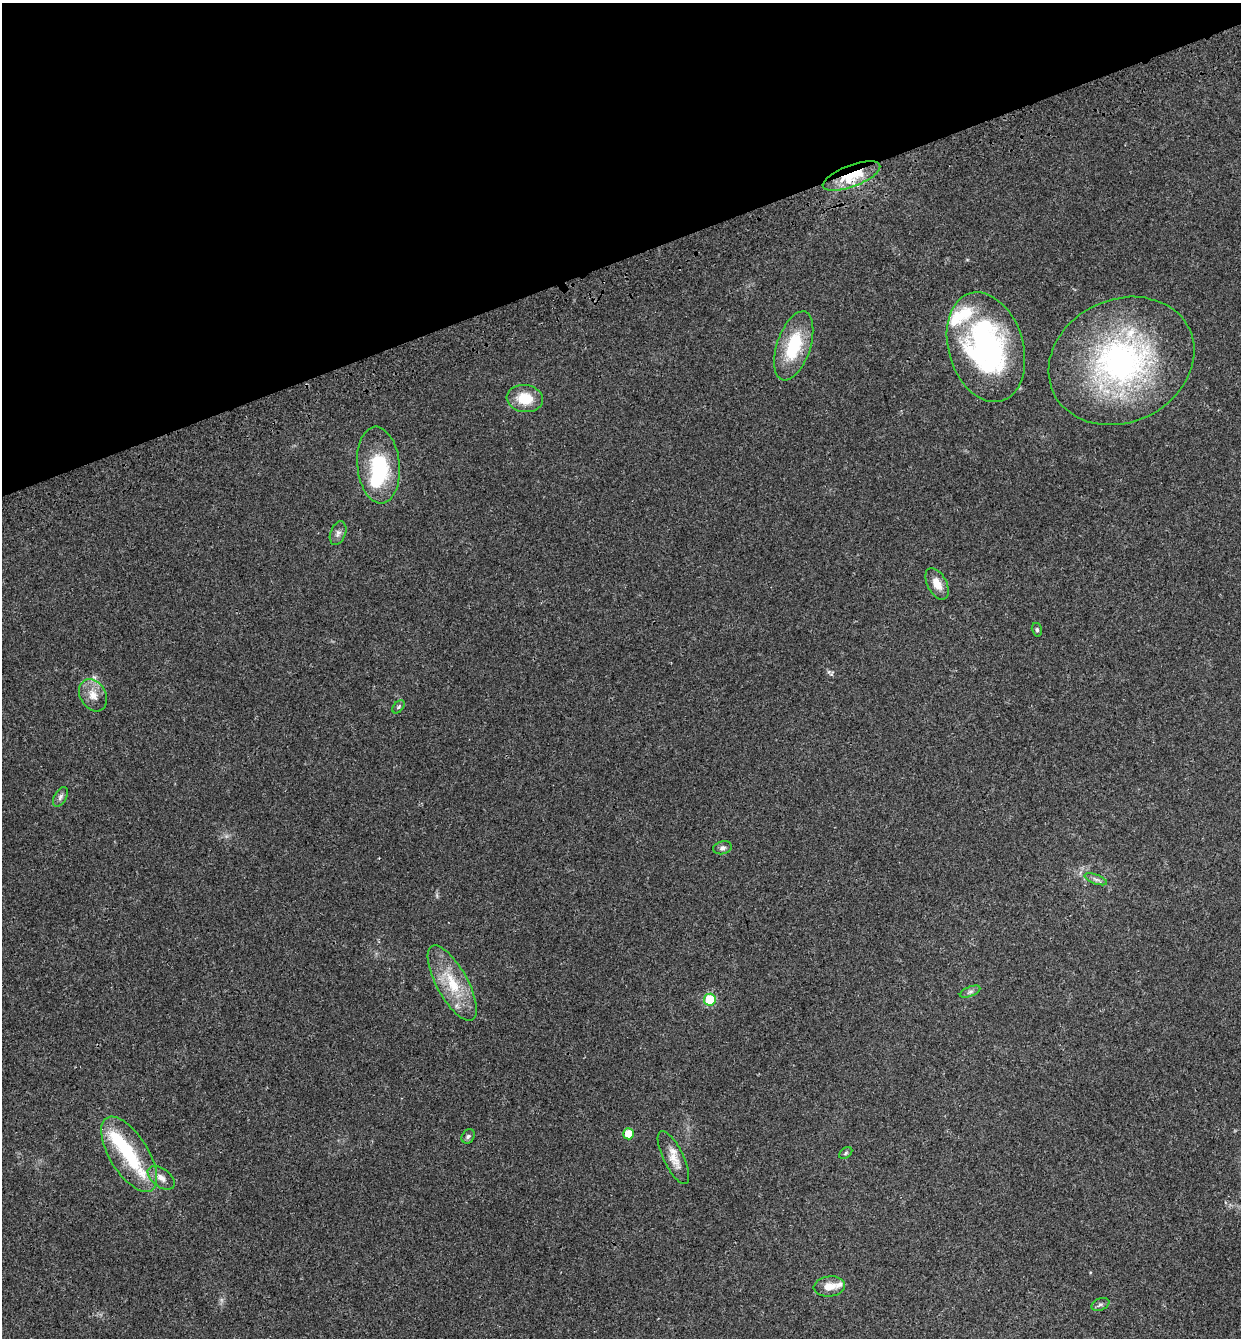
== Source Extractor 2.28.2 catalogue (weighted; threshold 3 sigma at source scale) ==
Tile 3 of 4 x 4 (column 3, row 1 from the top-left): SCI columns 2746-3984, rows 4128-5463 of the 5439 x 5585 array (HDU 1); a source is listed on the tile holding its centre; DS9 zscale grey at full resolution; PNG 1243 x 1340 px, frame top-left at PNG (2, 3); each listed source drawn as its Kron ellipse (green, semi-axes under 4 px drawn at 4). Shown black and unused: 19% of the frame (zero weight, under 3 of 4 exposures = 9% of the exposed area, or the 3 px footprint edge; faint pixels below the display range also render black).
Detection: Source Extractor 2.28.2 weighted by HDU 2 'WHT'; one run over the whole footprint, this tile lists its part. Background 0.0211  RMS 0.003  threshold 0.0134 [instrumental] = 3 sigma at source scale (4.5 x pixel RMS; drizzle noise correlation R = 1.50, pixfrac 1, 0.0396/0.0396 arcsec/px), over >= 5 px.
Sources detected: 30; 2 inside a brighter object's white glare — neither listed nor drawn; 3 inside a brighter listed object's ellipse — not listed separately; the other 25 listed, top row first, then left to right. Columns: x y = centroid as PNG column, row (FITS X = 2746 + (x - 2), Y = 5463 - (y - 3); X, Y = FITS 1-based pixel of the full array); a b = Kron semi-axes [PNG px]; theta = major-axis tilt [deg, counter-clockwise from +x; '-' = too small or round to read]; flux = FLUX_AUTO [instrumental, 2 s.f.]
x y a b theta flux
851 176 30 10 21 11
794 346 36 17 71 15
986 347 56 37 -73 64
1121 361 75 61 25 82
525 398 18 13 -7 7.5
378 465 38 21 -85 21
338 533 12 7 69 1.2
937 584 17 9 -62 3.5
1037 630 7 5 -76 0.54
93 695 17 13 -60 3.6
398 707 7 5 49 0.52
60 797 11 6 61 0.98
722 848 9 6 11 0.96
1096 879 12 4 -20 1
452 983 42 15 -61 12
970 992 11 4 22 0.82
710 1000 6 6 - 16
628 1134 5 5 - 6.4
468 1136 7 6 - 0.67
846 1153 7 5 37 0.49
129 1154 43 19 -58 17
673 1158 29 10 -64 4
161 1178 15 9 -38 2.2
829 1286 16 10 7 3.5
1100 1304 9 6 23 0.79
Overlapping masked pixels (flux is a lower limit): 1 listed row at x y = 851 176